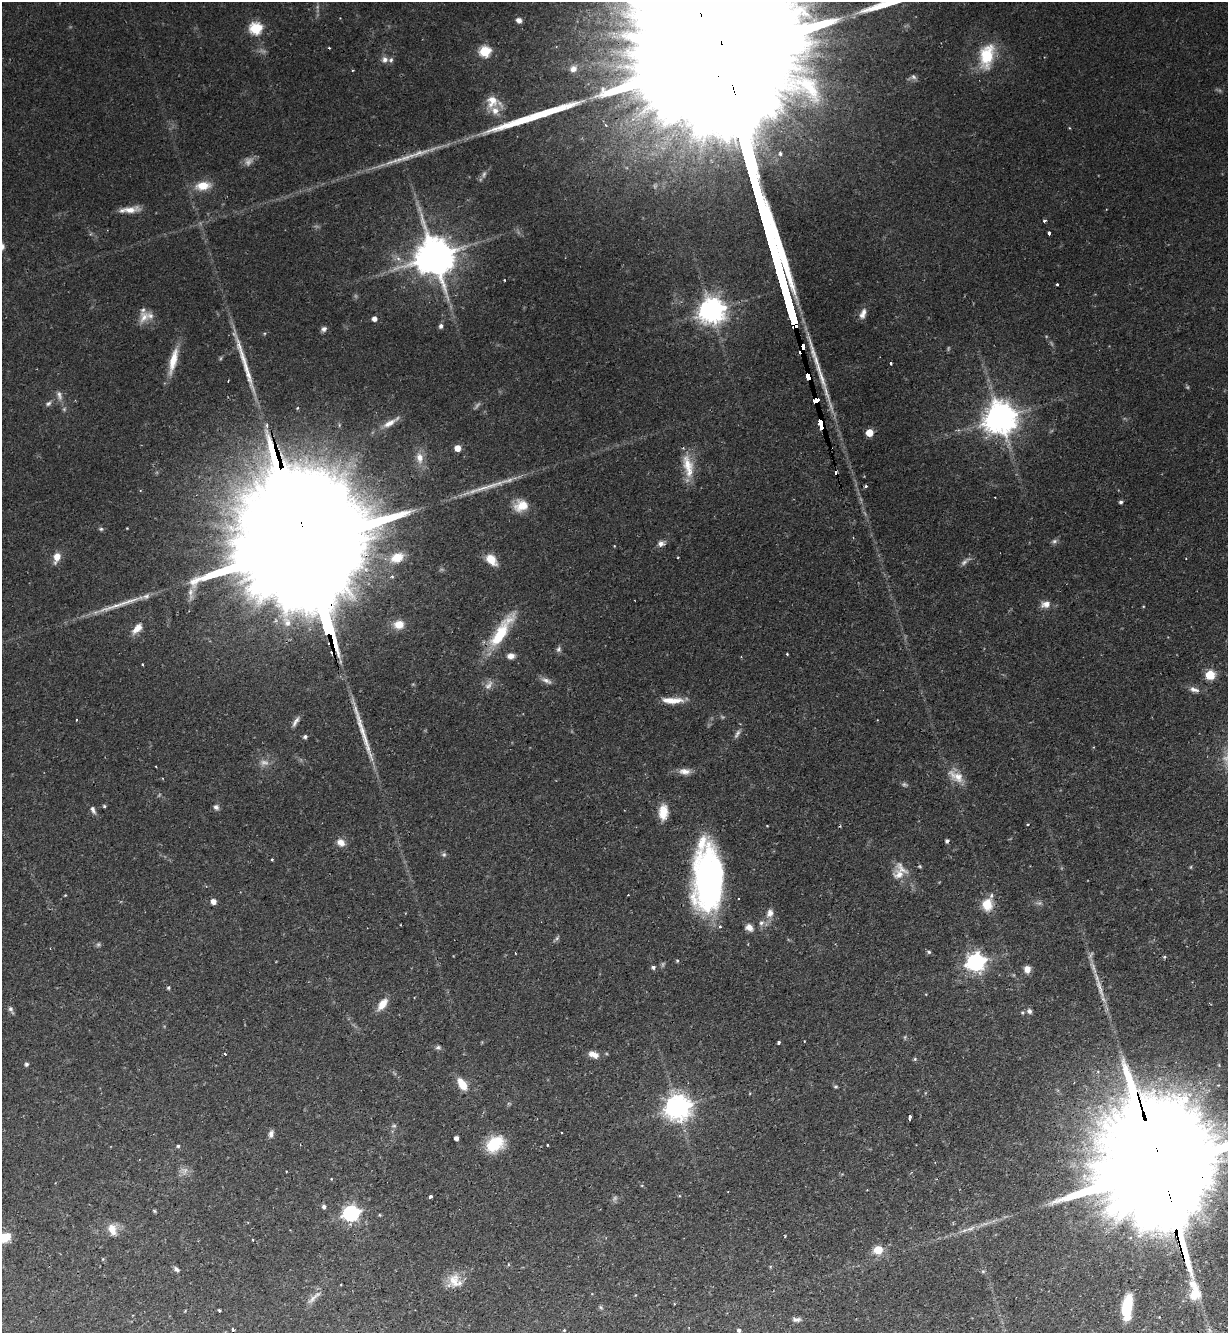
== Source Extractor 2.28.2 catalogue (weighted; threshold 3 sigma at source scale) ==
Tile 6 of 4 x 4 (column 2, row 2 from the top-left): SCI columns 1398-2623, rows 2699-4029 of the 5375 x 5396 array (HDU 1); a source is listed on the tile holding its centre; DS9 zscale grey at full resolution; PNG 1230 x 1335 px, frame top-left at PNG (2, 2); no overlay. Shown black and unused: <1% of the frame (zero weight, under 2 of 3 exposures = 5% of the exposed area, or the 3 px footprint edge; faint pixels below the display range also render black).
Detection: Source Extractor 2.28.2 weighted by HDU 2 'WHT'; one run over the whole footprint, this tile lists its part. Background 0.0556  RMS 0.0048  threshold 0.0216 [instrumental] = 3 sigma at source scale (4.5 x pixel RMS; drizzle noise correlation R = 1.50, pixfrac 1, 0.05/0.05 arcsec/px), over >= 5 px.
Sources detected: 174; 10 too faint to see at this stretch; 1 inside a brighter object's white glare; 7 cosmic-ray / hot-pixel residue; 6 long thin detections or spike segments (spike, bleed or trail) — not listed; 7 inside a brighter listed object's ellipse — not listed separately; the other 143 listed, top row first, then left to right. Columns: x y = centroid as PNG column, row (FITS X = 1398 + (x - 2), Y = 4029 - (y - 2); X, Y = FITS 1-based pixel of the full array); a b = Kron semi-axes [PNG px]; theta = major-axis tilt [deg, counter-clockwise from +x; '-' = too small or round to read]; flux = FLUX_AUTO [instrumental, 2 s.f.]
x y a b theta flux
519 20 6 5 - 2.2
256 28 6 6 - 50
485 51 6 5 - 41
987 56 26 14 79 22
385 59 8 7 - 2.2
573 69 13 11 51 5.3
913 77 8 6 -37 1.3
492 101 18 15 73 7.3
780 154 6 6 - 1.3
484 174 9 6 68 1.4
203 186 17 10 7 8.4
130 210 22 7 8 5.3
1044 220 4 3 - 0.87
1049 233 4 3 - 1.1
434 256 12 11 - 1400
504 280 3 2 - 0.46
1057 284 3 3 - 0.73
711 311 8 8 - 550
864 312 10 7 86 2.1
144 317 18 11 64 5
374 319 5 4 - 2.5
441 326 6 5 - 1.4
324 329 7 6 - 1.6
802 348 7 4 -84 130
173 361 36 8 76 9.6
891 363 3 3 - 0.86
809 377 6 4 -66 530
59 395 14 7 -77 2.4
816 400 7 4 -75 510
48 404 8 6 33 1.2
1000 418 10 10 - 930
389 423 19 7 29 4.7
822 423 7 4 -83 450
869 433 5 5 - 12
457 448 5 5 - 6.1
420 458 15 10 -84 4.9
688 466 34 13 -77 11
866 486 3 3 - 0.97
1121 502 4 4 - 1
521 506 17 14 15 7.9
127 528 2 2 - 0.31
101 529 6 5 - 0.79
1054 541 8 6 33 1.2
661 543 10 7 11 2.1
614 546 4 3 - 0.3
304 549 132 27 -74 47000
57 557 11 7 73 5.2
397 557 15 10 23 8
491 560 15 10 -45 6.7
965 562 16 5 38 1.9
392 577 4 4 - 0.64
190 592 12 7 88 3.1
1046 604 12 9 9 3.3
399 624 13 10 4 5.6
137 628 15 8 47 4.4
501 632 47 12 57 23
559 649 8 6 65 1.3
787 654 3 3 - 0.58
511 656 9 6 4 2.7
1210 675 5 5 - 28
547 681 15 6 -24 2.2
488 685 15 7 56 2.7
1194 690 14 6 -16 2.5
672 700 26 7 -1 7
76 720 3 2 - 0.55
296 722 16 5 59 2.1
737 734 14 5 60 1.8
305 737 5 4 - 1.2
685 771 15 8 -3 3.4
956 776 25 12 -32 6.8
104 806 4 4 - 0.68
216 807 7 7 - 1.5
93 810 11 5 -65 1.7
663 812 18 11 87 7.5
1027 824 3 3 - 0.5
947 841 4 4 - 1.2
341 843 11 9 -38 3.6
444 854 7 5 -70 0.95
272 859 3 3 - 0.43
1191 867 5 3 - 0.42
899 874 17 14 17 5.5
708 881 64 25 -88 130
65 895 4 3 - 0.37
214 901 5 5 - 3.6
987 905 15 12 85 8.7
770 913 12 9 59 3.2
761 923 8 7 - 1.8
749 927 9 7 -47 3
557 938 7 4 46 0.91
929 952 5 5 - 0.93
1164 957 5 4 - 0.6
677 961 4 4 - 0.59
976 962 7 7 - 210
653 967 5 5 - 1.1
1027 969 7 6 - 3.9
168 988 5 4 - 0.7
382 1004 15 8 53 6
11 1009 11 6 -65 1.3
1029 1011 8 7 - 1.4
1022 1013 5 4 - 0.57
804 1041 2 2 - 0.35
778 1043 3 3 - 1.1
438 1047 8 6 -7 1.1
225 1054 4 3 - 0.64
593 1054 12 7 -20 3.8
915 1059 5 4 - 0.62
26 1064 5 4 - 1.1
462 1084 12 7 -56 9.2
836 1086 5 4 - 0.78
678 1107 8 8 - 520
910 1117 5 3 - 2.6
271 1134 9 6 78 2.1
456 1138 4 4 - 2.1
495 1144 22 16 34 15
547 1145 3 2 - 0.44
178 1146 4 4 - 0.78
286 1172 3 2 - 0.34
1159 1173 90 26 -75 32000
331 1179 4 3 - 0.34
430 1197 4 3 - 0.97
324 1206 4 4 - 1.5
154 1211 5 4 - 0.55
351 1213 7 6 - 140
380 1215 5 4 - 0.49
971 1228 14 6 20 2.6
112 1229 15 10 -69 5.2
785 1236 4 2 - 0.37
4 1237 11 8 19 13
253 1240 3 2 - 0.39
878 1250 7 7 - 9.5
103 1259 5 4 - 0.5
508 1264 5 3 - 0.39
770 1266 5 3 - 0.44
176 1269 7 5 -39 1.3
454 1281 21 15 89 7.3
313 1298 23 6 48 3.4
674 1304 2 2 - 0.39
601 1307 6 4 -59 0.69
1127 1307 21 8 84 20
219 1310 3 3 - 0.67
796 1319 11 5 -3 1.6
564 1330 3 3 - 0.41
739 1330 5 4 - 1.2
Overlapping masked pixels (flux is a lower limit): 6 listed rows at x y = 802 348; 809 377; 816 400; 822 423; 304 549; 1159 1173
Isophote crosses this tile's border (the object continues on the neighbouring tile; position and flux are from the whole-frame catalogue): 2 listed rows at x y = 1159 1173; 4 1237